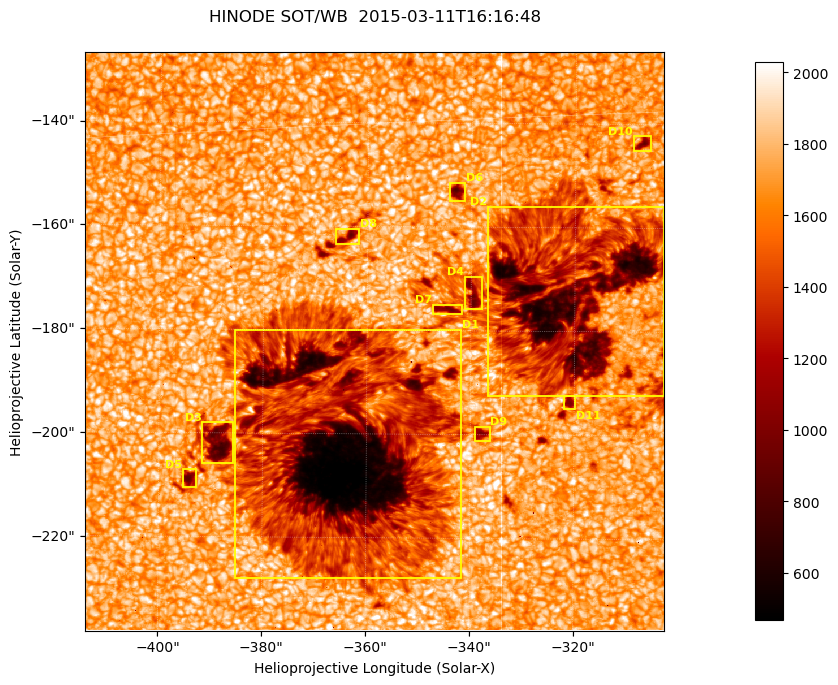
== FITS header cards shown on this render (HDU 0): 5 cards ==
TELESCOP= 'HINODE'
INSTRUME= 'SOT/WB'
DATE_OBS= '2015-03-11T16:16:48.314'
CTYPE1  = 'Solar-X'
CTYPE2  = 'Solar-Y'

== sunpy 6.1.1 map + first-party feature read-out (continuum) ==
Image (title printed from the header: HINODE SOT/WB  2015-03-11T16:16:48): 1024 x 1024 px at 0.109 arcsec/px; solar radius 966 arcsec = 8862 px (partial field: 0.4% of the solar disc is inside the frame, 100% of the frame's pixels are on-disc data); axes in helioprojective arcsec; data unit not stated in the header (colour bar unlabelled)
Orientation: roll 0.412 deg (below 1 deg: not rotated)
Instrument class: CONTINUUM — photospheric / low-chromospheric filtergram (green cont 5550): granulation and sunspots, dark-feature search
Dark features (sunspots / pores): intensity divided by the frame's on-disc median (partial field: no limb-darkening profile); reference = the frame's on-disc median (the 8%-of-disc-diameter window exceeds this field); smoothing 3 px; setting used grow <= 0.8, no closing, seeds <= 0.8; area >= 262 px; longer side >= 12 px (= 1.3 arcsec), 6 px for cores <= 0.7; partial field; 11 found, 11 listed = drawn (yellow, D1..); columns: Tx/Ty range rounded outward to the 1 arcsec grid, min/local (2 s.f., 1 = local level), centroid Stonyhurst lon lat
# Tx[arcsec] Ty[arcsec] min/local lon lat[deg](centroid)
D1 -386..-341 -228..-179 0.25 -23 -19
D2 -337..-302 -193..-155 0.32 -20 -17
D3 -392..-385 -206..-198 0.44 -25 -19
D4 -342..-338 -176..-169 0.52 -21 -17
D5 -396..-392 -211..-207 0.51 -25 -19
D6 -345..-341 -156..-151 0.48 -22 -16
D7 -348..-341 -177..-175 0.55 -22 -17
D8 -367..-361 -164..-160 0.53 -23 -16
D9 -340..-336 -202..-198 0.58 -22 -19
D10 -309..-305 -145..-142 0.53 -19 -15
D11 -322..-319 -195..-192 0.6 -20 -18